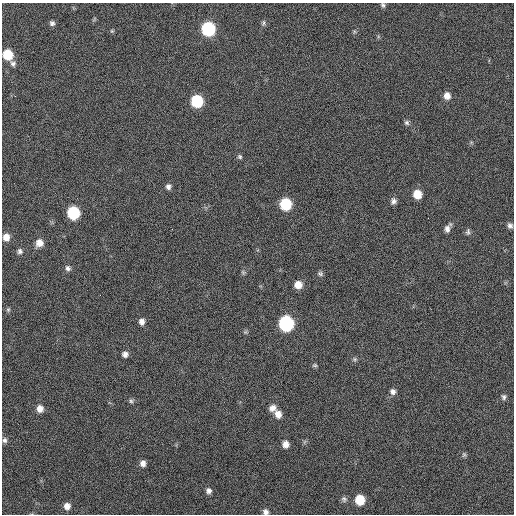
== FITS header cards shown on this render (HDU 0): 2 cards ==
NAXIS1  =                  512 / Axis length
NAXIS2  =                  512 / Axis length

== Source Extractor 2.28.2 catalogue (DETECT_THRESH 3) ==
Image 512 x 512 px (HDU 0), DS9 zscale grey, 1 PNG px = 1 image px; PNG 516 x 516 px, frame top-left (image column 1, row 512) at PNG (2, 3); no overlay
Background 47.9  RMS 5.1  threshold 15.2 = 3 sigma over >= 5 px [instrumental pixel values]
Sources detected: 49; all 49 listed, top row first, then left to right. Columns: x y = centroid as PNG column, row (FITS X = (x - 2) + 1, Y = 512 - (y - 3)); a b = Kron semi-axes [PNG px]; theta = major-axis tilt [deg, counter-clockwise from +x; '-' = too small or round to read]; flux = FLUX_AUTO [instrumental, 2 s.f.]
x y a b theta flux
383 5 7 5 -60 650
52 23 6 6 - 950
263 23 8 5 80 690
208 29 8 8 - 40000
112 31 5 5 - 440
8 55 8 7 - 11000
13 64 8 7 - 1000
447 96 8 7 - 2500
197 101 8 7 - 25000
407 123 7 7 - 800
240 157 6 5 - 620
168 187 7 6 - 1200
417 194 8 7 - 5600
393 201 8 6 74 1300
286 204 8 8 - 19000
73 213 8 8 - 26000
510 226 7 6 - 1100
447 229 10 7 82 1600
468 232 9 6 77 810
6 237 8 7 - 2700
39 243 8 8 - 2900
20 251 7 6 - 940
68 268 7 7 - 1000
243 272 7 5 -69 570
320 273 7 6 - 720
298 285 7 7 - 3600
100 295 2 2 - 170
8 310 7 5 -70 560
142 322 7 6 - 1600
286 323 9 8 - 63000
245 332 6 5 - 510
125 354 6 6 - 1400
355 359 6 6 - 630
315 365 7 5 -1 550
393 392 7 7 - 1300
504 397 8 7 - 900
131 401 6 6 - 650
272 408 9 8 - 1900
40 409 8 7 - 2300
278 414 10 8 -70 2500
5 440 7 6 - 940
285 444 7 7 - 2100
464 454 7 5 89 590
143 463 7 6 - 1700
208 491 7 7 - 1300
344 499 9 7 -53 1000
360 500 8 7 - 8700
67 506 8 7 - 2300
265 512 7 6 - 1300
At the frame edge (FLAGS 8, measured only in part): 2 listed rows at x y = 383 5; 265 512